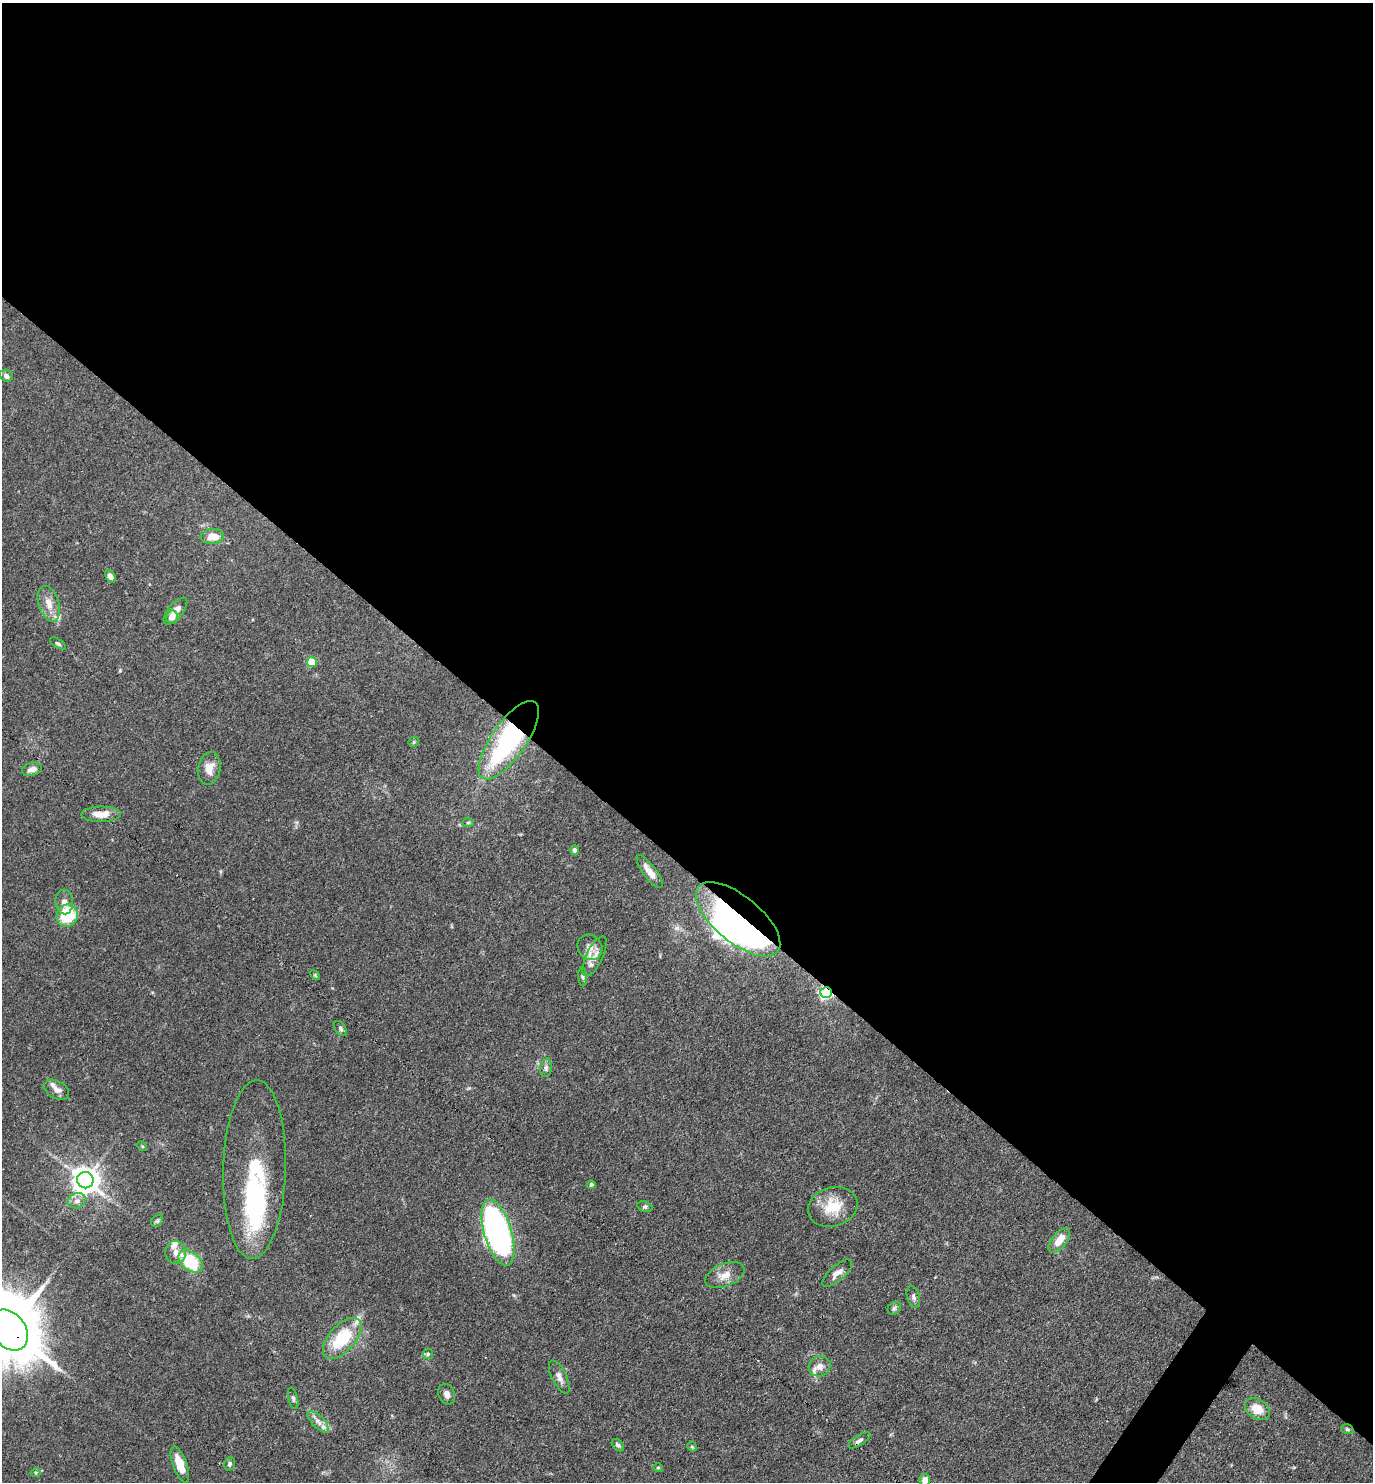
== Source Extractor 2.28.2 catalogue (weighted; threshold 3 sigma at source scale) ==
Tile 3 of 4 x 4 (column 3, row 1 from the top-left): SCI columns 2891-4261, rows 4440-5919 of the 5923 x 5919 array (HDU 1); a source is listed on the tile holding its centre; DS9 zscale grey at full resolution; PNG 1375 x 1484 px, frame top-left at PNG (2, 3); each listed source drawn as its Kron ellipse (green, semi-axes under 4 px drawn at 4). Shown black and unused: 59% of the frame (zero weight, under 3 of 4 exposures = <1% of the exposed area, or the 3 px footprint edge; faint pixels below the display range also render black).
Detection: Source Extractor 2.28.2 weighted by HDU 2 'WHT'; one run over the whole footprint, this tile lists its part. Background 0.112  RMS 0.0043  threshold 0.0194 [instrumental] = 3 sigma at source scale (4.5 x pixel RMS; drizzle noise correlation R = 1.50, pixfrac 1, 0.05/0.05 arcsec/px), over >= 5 px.
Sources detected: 72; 5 inside a brighter object's white glare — neither listed nor drawn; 6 inside a brighter listed object's ellipse — not listed separately; the other 61 listed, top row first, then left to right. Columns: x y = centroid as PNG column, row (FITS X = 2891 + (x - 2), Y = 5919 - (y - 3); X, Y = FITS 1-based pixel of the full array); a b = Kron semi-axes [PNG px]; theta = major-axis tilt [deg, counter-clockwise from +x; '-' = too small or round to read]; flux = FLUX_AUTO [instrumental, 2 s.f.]
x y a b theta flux
6 376 7 5 -36 1.6
212 536 11 7 4 5.9
110 576 7 4 -56 1.8
49 604 18 10 -72 5.2
175 611 16 7 50 3.7
172 617 6 6 - 3.8
58 643 9 3 -32 0.68
312 662 5 5 - 16
509 740 46 17 55 69
414 742 6 4 49 0.6
209 768 16 11 78 4.7
32 769 10 6 12 2.7
101 814 20 7 1 5.3
468 822 6 4 1 0.59
575 850 4 4 - 1.7
650 872 20 6 -54 4.1
64 902 12 8 -85 2.5
67 916 11 10 - 21
738 919 51 23 -39 78
590 947 13 12 - 3.8
595 956 22 8 65 4.2
315 975 6 3 -46 0.42
583 977 9 4 -85 0.81
826 992 6 5 - 85
341 1028 8 5 -56 0.89
546 1068 9 6 81 1.3
56 1090 14 9 -28 3
142 1146 5 4 - 0.49
254 1169 89 31 88 43
85 1180 8 8 - 500
591 1184 4 4 - 0.87
77 1201 9 7 18 2.2
645 1207 8 5 -18 0.8
833 1207 25 19 16 12
157 1221 7 5 44 0.79
498 1232 34 14 -73 140
1059 1240 14 7 52 6.4
176 1253 11 10 - 3.3
191 1261 14 9 -40 23
837 1273 19 7 41 3
725 1275 21 11 22 4.9
913 1297 11 6 -76 1.5
894 1308 7 5 45 0.93
9 1330 22 16 -51 3800
342 1338 25 13 48 21
428 1354 5 5 - 0.66
820 1366 11 10 - 3.1
559 1377 18 7 -64 2.5
447 1394 10 8 -67 2
293 1398 11 4 -76 0.98
1257 1409 13 9 -34 6.7
318 1422 14 6 -45 2.4
1347 1429 6 4 -18 0.64
859 1440 13 5 31 1.4
618 1445 7 5 -44 0.8
692 1447 5 4 - 0.49
180 1464 19 7 -70 7.1
230 1464 7 5 73 1
658 1467 5 3 - 0.37
36 1472 5 3 - 0.48
925 1480 6 5 - 3.4
Overlapping masked pixels (flux is a lower limit): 4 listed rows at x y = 509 740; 738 919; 826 992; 9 1330
Isophote crosses this tile's border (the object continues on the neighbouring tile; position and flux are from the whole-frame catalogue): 2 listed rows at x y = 9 1330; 925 1480